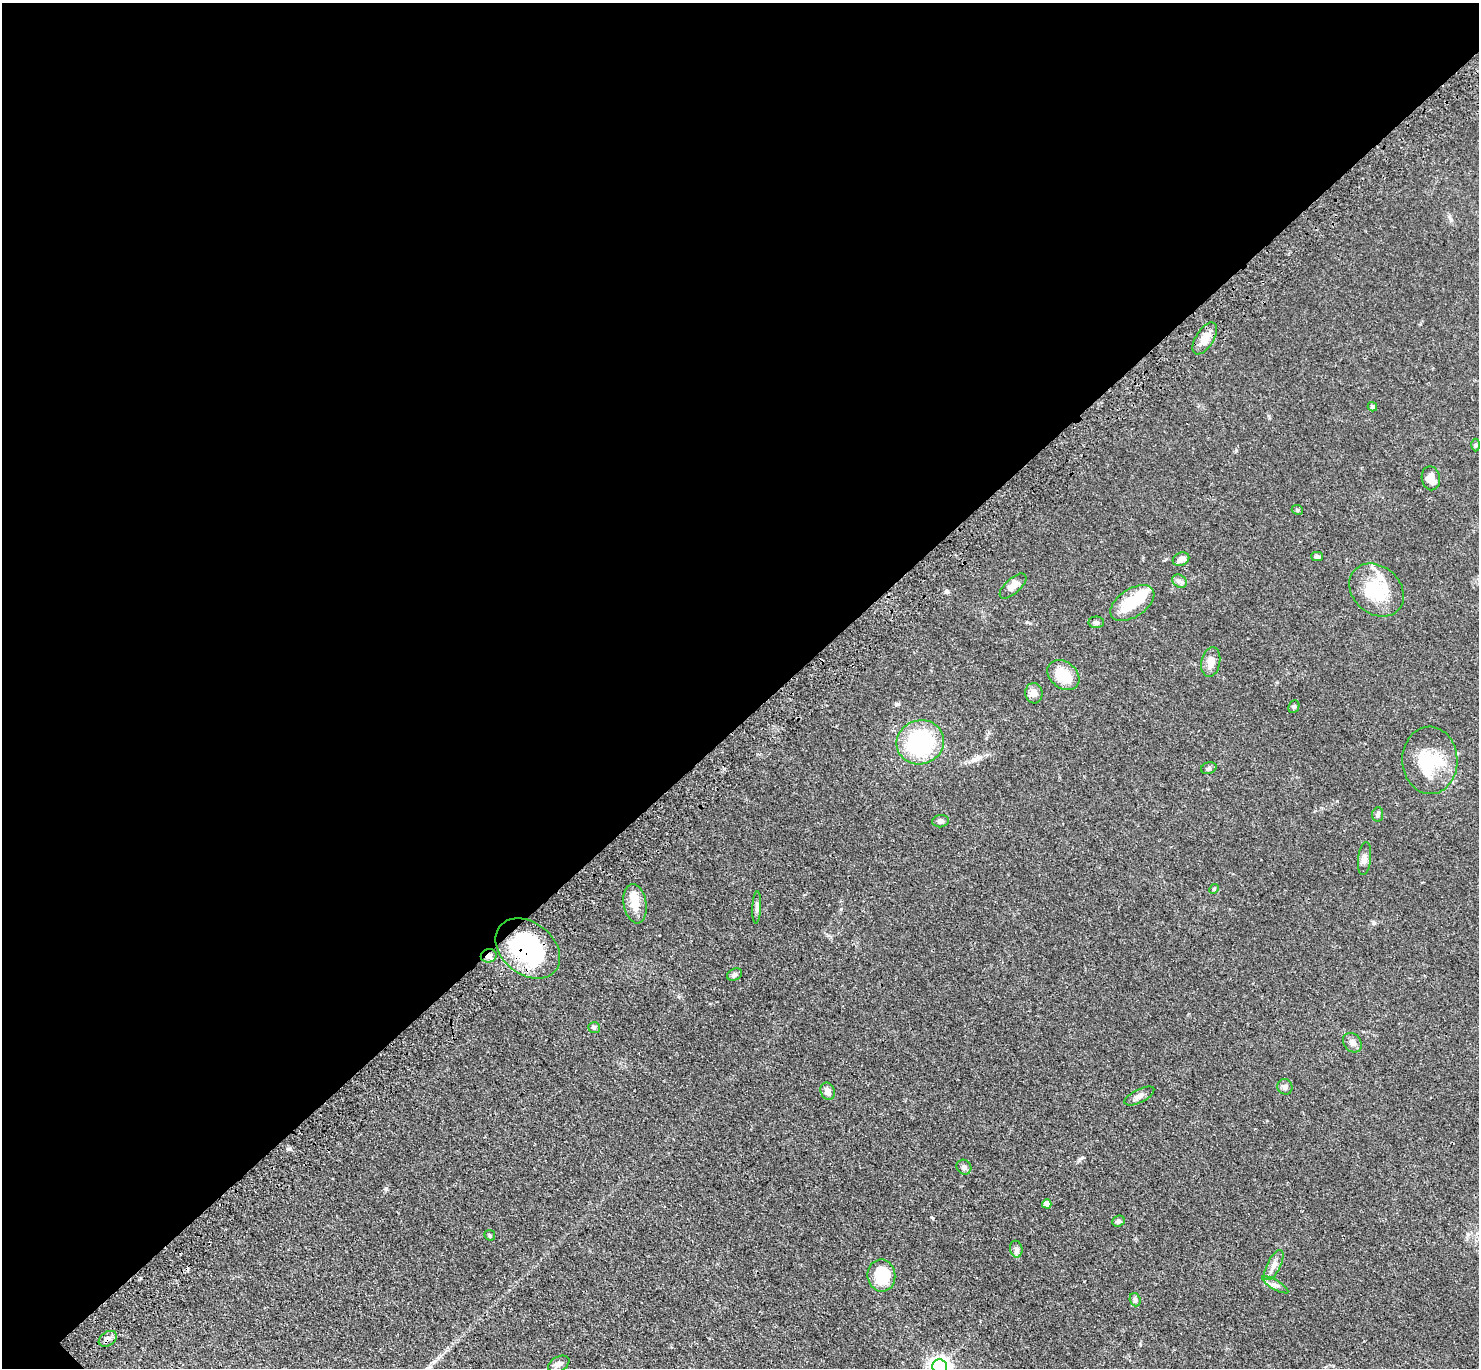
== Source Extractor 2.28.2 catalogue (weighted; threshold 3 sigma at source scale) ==
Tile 2 of 4 x 4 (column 2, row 1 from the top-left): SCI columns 1579-3055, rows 4494-5859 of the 6111 x 6111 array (HDU 1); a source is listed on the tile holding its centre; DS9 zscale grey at full resolution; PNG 1481 x 1370 px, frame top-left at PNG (2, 3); each listed source drawn as its Kron ellipse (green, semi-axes under 4 px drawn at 4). Shown black and unused: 53% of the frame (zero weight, under 3 of 4 exposures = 6% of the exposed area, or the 3 px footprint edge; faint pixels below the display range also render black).
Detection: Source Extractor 2.28.2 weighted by HDU 2 'WHT'; one run over the whole footprint, this tile lists its part. Background 0.0395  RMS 0.0055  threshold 0.0245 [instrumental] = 3 sigma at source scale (4.5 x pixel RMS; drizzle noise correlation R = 1.50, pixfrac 1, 0.05/0.05 arcsec/px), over >= 5 px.
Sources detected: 50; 3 inside a brighter object's white glare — neither listed nor drawn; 2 inside a brighter listed object's ellipse — not listed separately; the other 45 listed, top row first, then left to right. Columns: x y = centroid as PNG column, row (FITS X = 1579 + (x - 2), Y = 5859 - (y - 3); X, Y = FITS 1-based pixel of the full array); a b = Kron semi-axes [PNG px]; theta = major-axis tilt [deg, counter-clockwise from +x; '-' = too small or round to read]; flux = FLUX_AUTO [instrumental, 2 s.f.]
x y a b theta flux
1205 338 18 9 58 6.7
1372 407 5 4 - 1.1
1476 445 6 4 90 0.72
1431 478 12 9 -80 5.3
1297 510 6 4 -22 0.77
1317 556 6 4 -1 1.2
1181 559 8 6 25 2.7
1179 581 8 6 -34 1.6
1013 586 16 7 42 4
1377 590 30 23 -42 24
1132 603 25 14 34 19
1096 622 8 6 0 1.2
1211 662 15 9 79 5.1
1063 675 17 13 -38 15
1034 693 10 8 -83 3.4
1294 707 6 5 - 0.87
920 742 24 22 19 56
1430 760 34 27 -88 25
1209 768 8 5 18 1.2
1378 814 7 5 81 1.2
940 821 8 6 6 1.7
1364 858 16 6 83 2.6
1214 889 5 4 - 0.68
635 904 20 11 -80 7.9
757 907 16 4 87 1.8
528 948 36 26 -39 61
489 956 8 6 20 2.2
735 975 8 5 27 1.5
594 1028 6 5 - 0.92
1352 1043 10 8 -48 2.8
1285 1087 8 7 - 1.9
828 1091 9 7 -68 3.6
1139 1096 16 6 26 2.6
964 1167 8 7 - 1.5
1047 1204 4 4 - 4
1118 1221 6 5 - 1.6
490 1235 6 5 - 0.67
1016 1249 8 6 -78 1.5
1274 1265 16 6 63 3.1
881 1275 16 14 -82 21
1275 1285 15 4 -31 2
1135 1300 7 5 -70 1
108 1339 10 7 34 2.4
559 1364 11 7 27 2.4
940 1367 7 7 - 280
Overlapping masked pixels (flux is a lower limit): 3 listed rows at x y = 528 948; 489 956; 108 1339
Isophote crosses this tile's border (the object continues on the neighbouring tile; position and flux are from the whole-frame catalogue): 1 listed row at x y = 940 1367
Unlisted compact peaks at least as high as the median listed source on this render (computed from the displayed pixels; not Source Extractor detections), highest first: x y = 386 1188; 1374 923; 947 591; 1451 220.